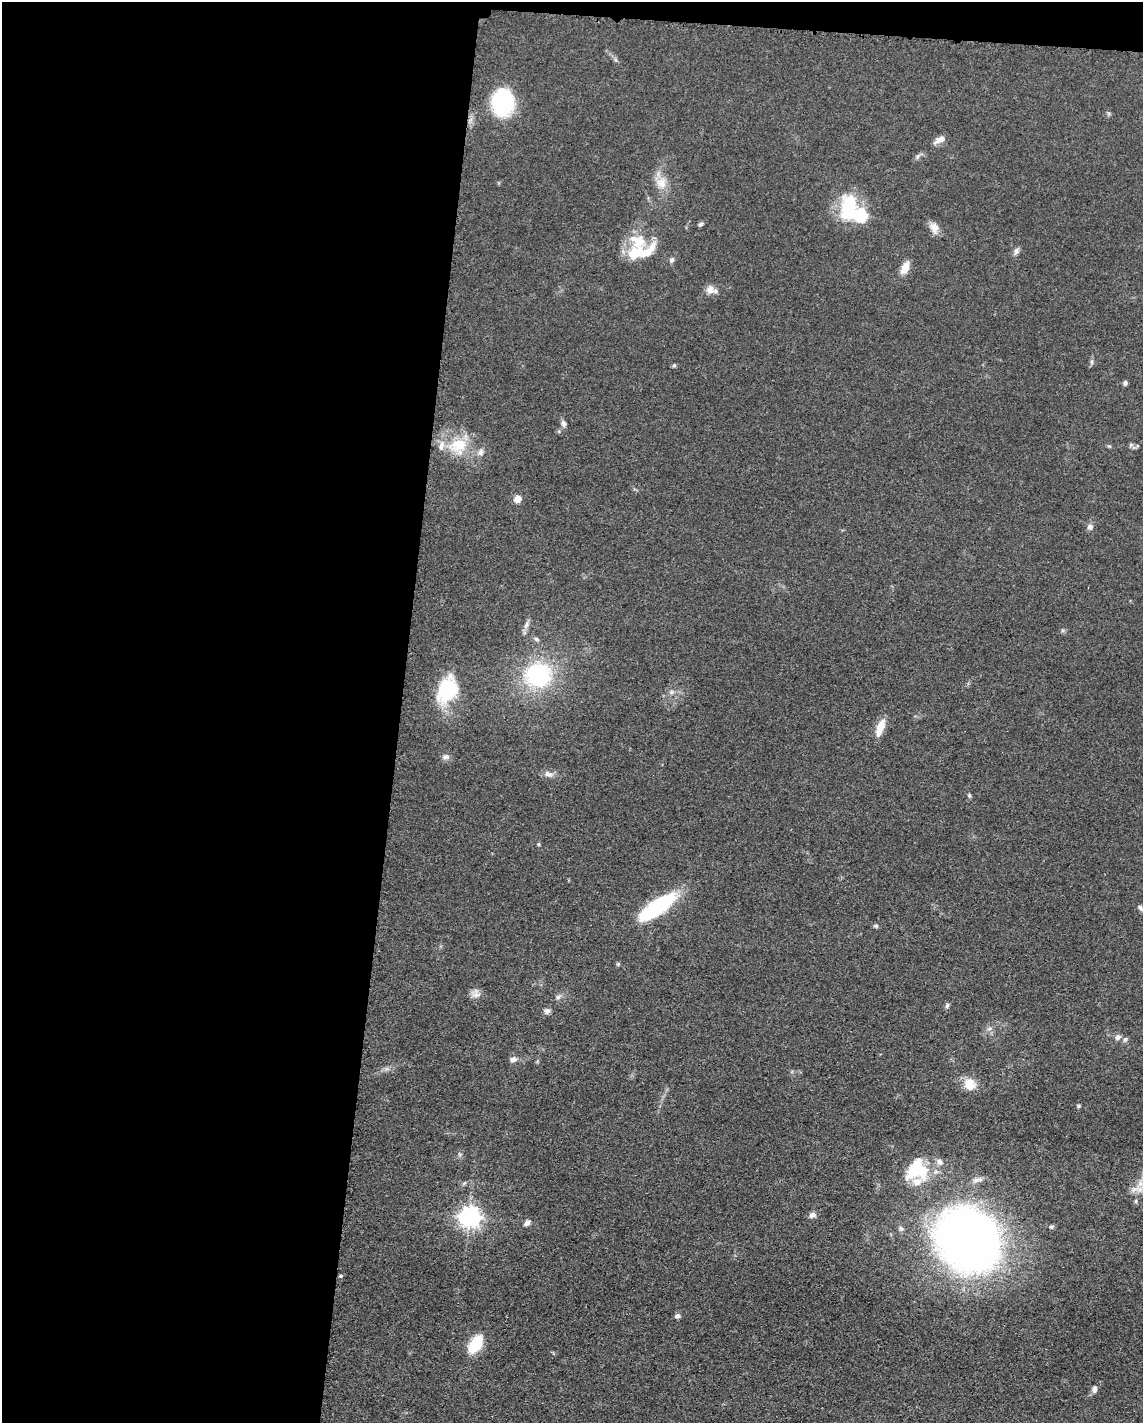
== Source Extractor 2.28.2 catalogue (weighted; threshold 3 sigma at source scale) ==
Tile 1 of 4 x 3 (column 1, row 1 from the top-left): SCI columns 14-1154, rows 3071-4491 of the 4591 x 4659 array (HDU 1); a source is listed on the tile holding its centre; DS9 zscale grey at full resolution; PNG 1145 x 1425 px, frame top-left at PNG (2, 2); no overlay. Shown black and unused: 36% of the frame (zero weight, under 3 of 5 exposures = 4% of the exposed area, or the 3 px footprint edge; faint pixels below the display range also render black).
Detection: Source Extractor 2.28.2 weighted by HDU 2 'WHT'; one run over the whole footprint, this tile lists its part. Background 0.0483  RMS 0.0056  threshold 0.0254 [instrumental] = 3 sigma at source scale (4.5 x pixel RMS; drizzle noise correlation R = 1.50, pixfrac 1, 0.05/0.05 arcsec/px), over >= 5 px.
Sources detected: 64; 1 inside a brighter object's white glare — not listed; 6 inside a brighter listed object's ellipse — not listed separately; the other 57 listed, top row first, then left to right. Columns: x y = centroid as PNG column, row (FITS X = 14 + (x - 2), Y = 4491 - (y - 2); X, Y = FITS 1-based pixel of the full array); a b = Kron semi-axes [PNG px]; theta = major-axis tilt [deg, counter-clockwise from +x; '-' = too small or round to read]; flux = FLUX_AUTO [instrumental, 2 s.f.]
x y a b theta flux
503 103 23 19 81 52
940 139 14 6 27 4
917 157 8 3 71 1.1
661 183 16 15 - 7.8
861 215 7 6 - 60
701 224 7 5 32 1.1
934 228 16 10 -71 4.5
1016 251 10 6 76 1.8
640 252 41 16 17 20
672 260 7 6 - 1.5
905 268 12 7 64 7.6
710 290 12 11 - 3.9
1091 362 7 4 90 1.1
674 365 6 5 - 0.8
1125 383 6 5 - 1.2
563 423 9 6 -74 2
458 445 30 20 13 21
1131 445 7 4 -18 1.1
518 499 9 8 - 4.2
1090 527 8 8 - 2.2
526 625 13 5 72 2.4
536 639 7 5 -18 1.3
538 675 19 18 - 71
448 690 33 22 65 33
671 692 7 4 89 1.2
880 727 21 8 70 8.2
445 757 10 6 1 2
548 774 13 7 -10 3
969 795 6 4 -47 0.78
539 844 6 4 -89 0.69
656 907 41 13 35 54
1141 908 10 5 -48 1.6
876 926 7 5 -15 1
618 964 5 4 - 0.81
476 994 12 11 - 3.6
558 997 6 6 - 1.5
947 1005 7 5 83 1.3
547 1011 9 7 37 2
989 1029 7 4 2 1.3
1118 1037 8 7 - 2.3
1125 1039 8 5 62 1.2
513 1059 9 6 24 2.7
970 1084 16 14 -57 8.2
1078 1106 5 4 - 0.76
917 1170 29 26 25 29
977 1180 17 5 8 3
1136 1201 5 5 - 0.88
812 1215 8 7 - 2.4
469 1217 8 7 - 350
527 1223 8 6 59 2.1
1051 1227 6 6 - 1
901 1228 7 7 - 1.4
969 1240 37 32 -47 750
341 1276 5 4 - 0.85
677 1316 7 5 20 1.8
475 1344 16 9 56 25
1095 1389 8 6 83 2.1
Isophote crosses this tile's border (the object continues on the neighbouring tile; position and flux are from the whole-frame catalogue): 1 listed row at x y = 1141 908